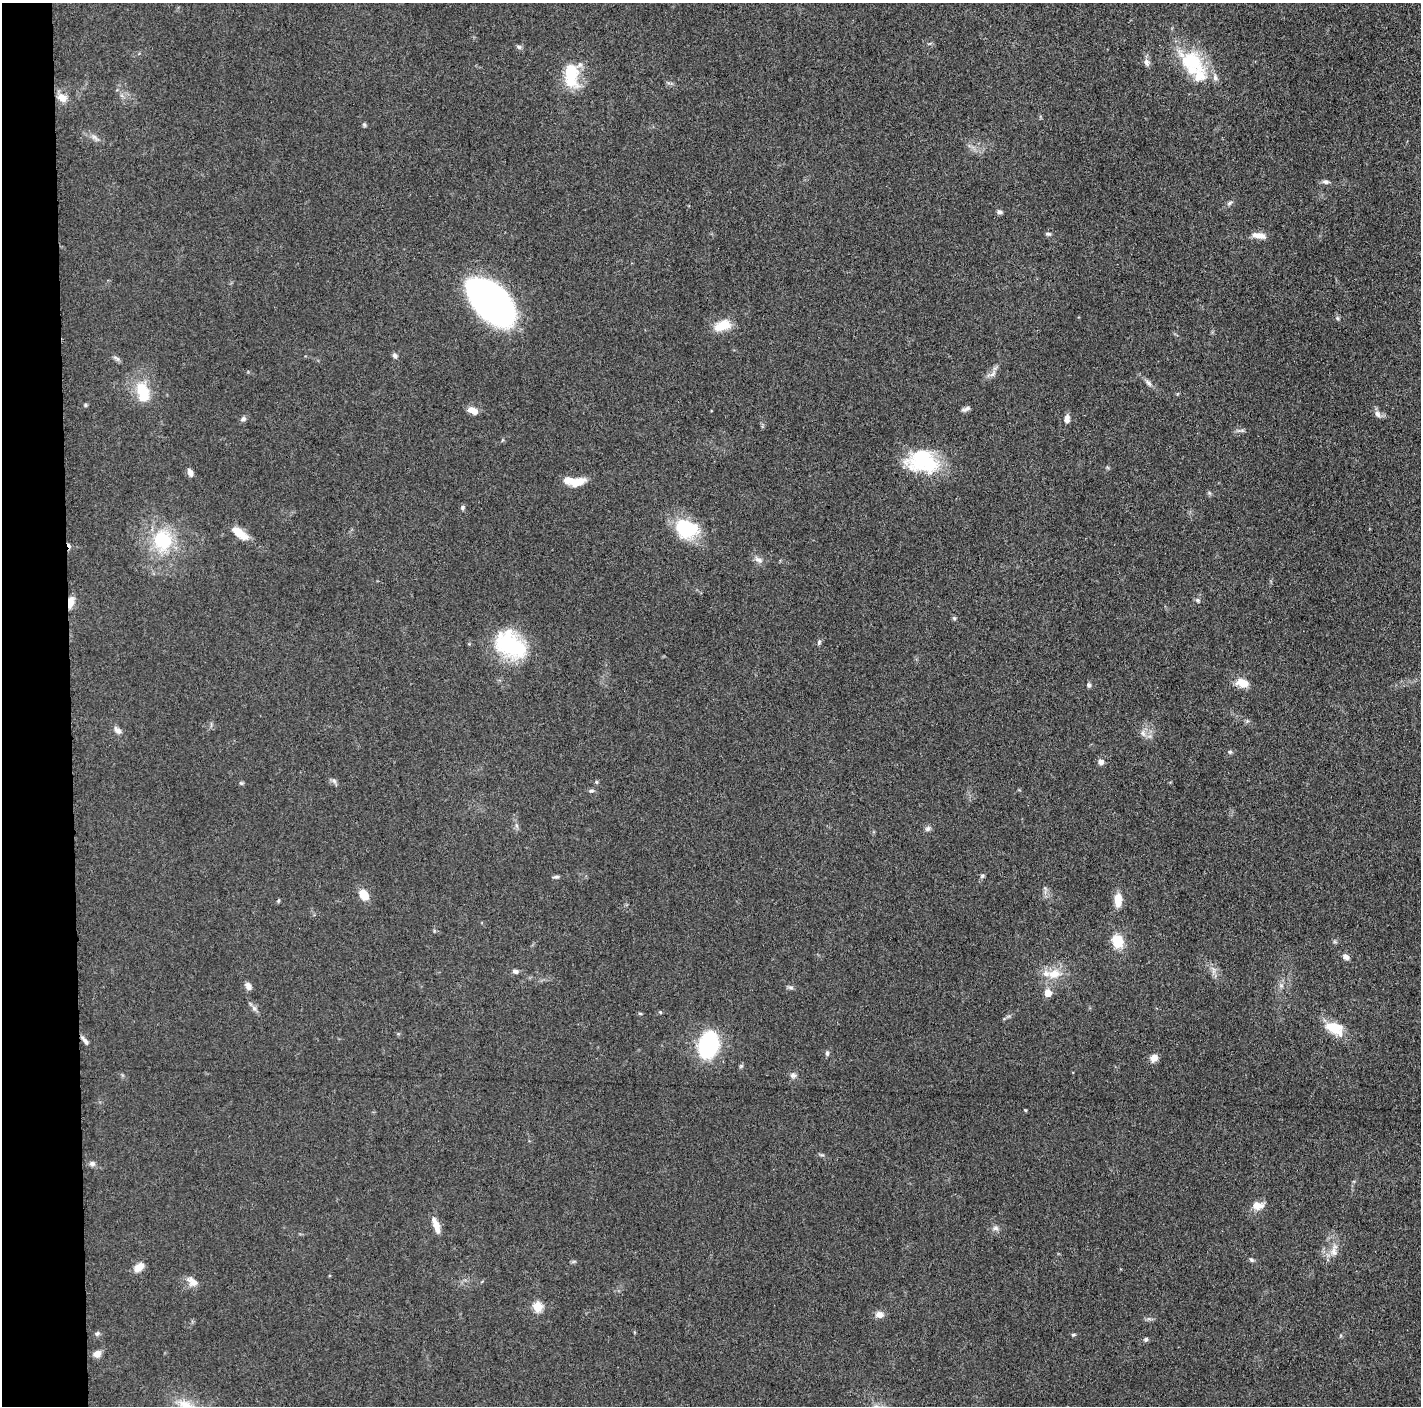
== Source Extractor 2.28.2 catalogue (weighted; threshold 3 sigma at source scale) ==
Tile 4 of 3 x 3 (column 1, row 2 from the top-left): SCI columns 7-1425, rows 1424-2827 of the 4280 x 4250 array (HDU 1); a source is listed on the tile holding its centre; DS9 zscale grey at full resolution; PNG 1423 x 1408 px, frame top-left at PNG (2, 3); no overlay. Shown black and unused: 5% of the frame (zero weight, under 3 of 5 exposures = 1% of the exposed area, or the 3 px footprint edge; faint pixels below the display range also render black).
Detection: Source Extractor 2.28.2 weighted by HDU 2 'WHT'; one run over the whole footprint, this tile lists its part. Background 0.0487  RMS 0.0053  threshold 0.0237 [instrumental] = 3 sigma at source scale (4.5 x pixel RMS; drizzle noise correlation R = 1.50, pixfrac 1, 0.05/0.05 arcsec/px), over >= 5 px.
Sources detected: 95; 1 inside a brighter object's white glare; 1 cosmic-ray / hot-pixel residue — not listed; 5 inside a brighter listed object's ellipse — not listed separately; the other 88 listed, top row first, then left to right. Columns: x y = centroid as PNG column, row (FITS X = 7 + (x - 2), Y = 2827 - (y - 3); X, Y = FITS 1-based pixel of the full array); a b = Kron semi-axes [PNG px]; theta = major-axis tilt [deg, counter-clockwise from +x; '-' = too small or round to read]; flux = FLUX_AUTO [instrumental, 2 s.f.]
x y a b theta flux
519 47 8 5 -30 1.1
1147 62 11 7 -78 2.3
1191 62 35 25 -28 29
571 76 31 17 -88 19
62 97 12 9 -29 5.2
364 125 6 5 - 0.75
95 137 14 4 -38 1.9
1326 182 9 6 -18 1.4
1229 203 8 5 37 1.2
999 212 6 5 - 1.4
1048 234 7 4 -2 0.98
1259 235 16 7 -9 4.6
490 302 47 25 -45 180
1337 318 5 4 - 0.77
722 326 22 11 21 9.9
395 355 7 5 -47 1.2
116 358 11 4 -25 1.2
992 374 12 5 36 2.2
1148 383 11 5 -53 1.8
143 392 28 14 -77 17
85 405 6 4 -90 0.64
966 409 13 4 22 1.5
473 410 11 7 -25 5
1377 414 10 7 -65 2.3
243 419 7 6 - 1.3
1067 419 9 6 85 3
922 461 39 27 -11 35
190 472 10 6 -71 2.2
575 483 25 9 23 7.2
462 507 6 5 - 1.1
686 529 28 21 -19 27
237 531 16 10 -33 6.2
163 540 24 21 -77 29
758 559 12 5 -26 2.2
1197 600 6 5 - 1
71 602 13 7 80 4.5
954 618 5 4 - 0.76
819 642 7 5 73 1
512 645 39 25 -42 41
1242 683 12 8 -17 7.5
1089 685 6 5 - 1.2
117 730 12 7 -48 2.4
1143 733 11 6 -74 2.2
1230 752 5 5 - 0.76
1101 762 8 7 - 2.1
596 782 5 5 - 0.7
241 783 5 5 - 0.69
591 791 7 4 8 1.1
928 828 8 6 45 1.5
982 876 6 5 - 0.96
556 877 8 4 3 1
364 895 12 9 -55 7.2
1118 900 15 8 89 7.3
278 901 5 4 - 0.64
1117 941 13 11 -69 12
1346 957 8 5 -31 2.6
515 971 7 5 -18 1.7
1054 974 17 12 10 8.8
248 986 9 6 -66 2.6
1281 986 7 4 0 1.1
790 988 8 4 -9 1.1
1048 993 5 5 - 8.6
254 1008 8 6 -58 1.8
660 1012 5 3 - 0.54
640 1013 5 3 - 0.65
1334 1028 22 12 -23 13
85 1041 14 5 -52 1.9
708 1045 18 12 76 75
827 1053 7 5 89 1
1154 1058 10 8 51 3.5
741 1066 5 5 - 0.73
793 1075 8 8 - 1.7
1025 1110 4 3 - 0.51
92 1164 8 7 - 1.6
1257 1205 14 10 -5 5.2
436 1225 20 7 -71 5.1
995 1228 8 6 0 1.7
1334 1251 20 8 81 4.8
1251 1260 7 5 -23 0.88
139 1267 12 7 40 5.2
192 1282 14 10 -41 4.2
538 1307 5 5 - 27
879 1314 9 7 -1 3.6
97 1333 7 5 26 1.1
1073 1335 5 5 - 0.65
1146 1339 5 5 - 1.1
97 1354 8 7 - 3.7
186 1406 26 13 -24 11
Overlapping masked pixels (flux is a lower limit): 2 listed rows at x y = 71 602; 85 1041
Isophote crosses this tile's border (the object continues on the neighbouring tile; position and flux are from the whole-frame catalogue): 1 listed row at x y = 186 1406